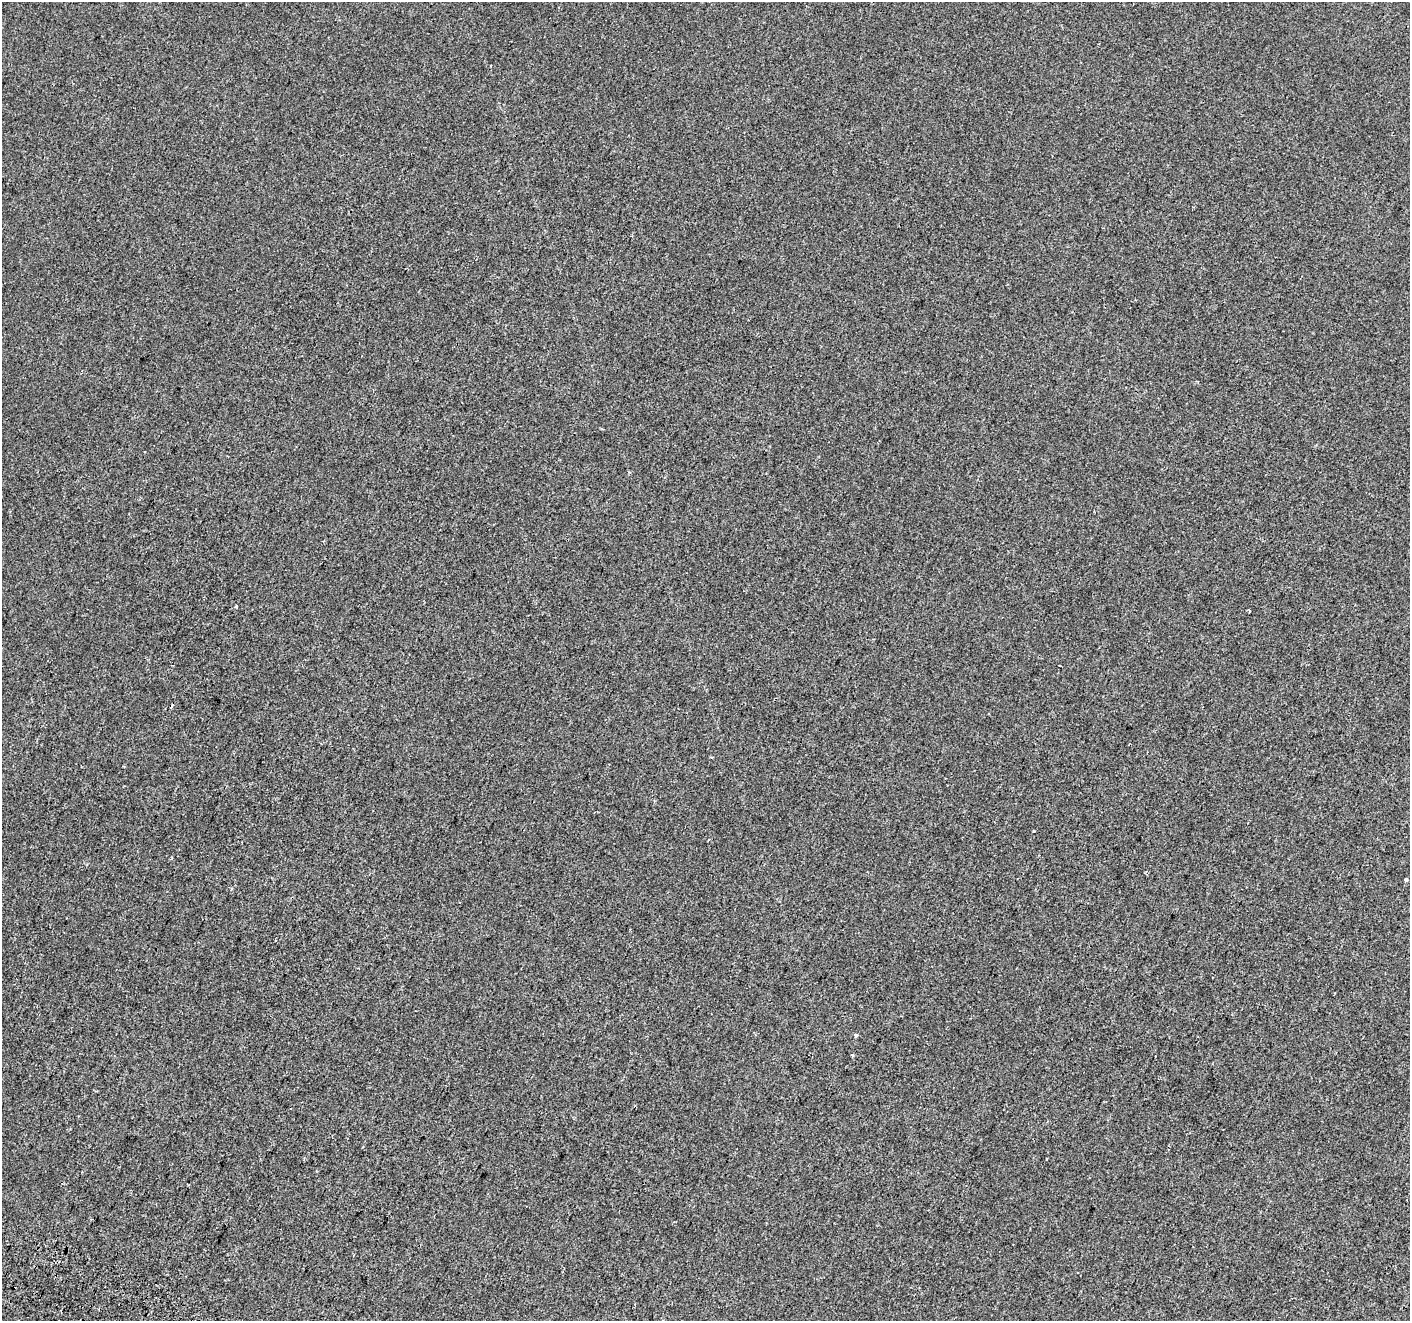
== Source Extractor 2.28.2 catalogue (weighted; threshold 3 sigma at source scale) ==
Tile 7 of 4 x 4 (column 3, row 2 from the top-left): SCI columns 2834-4241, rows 2886-4204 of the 5675 x 5835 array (HDU 1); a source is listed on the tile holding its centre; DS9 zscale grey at full resolution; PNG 1412 x 1323 px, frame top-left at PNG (2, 2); no overlay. Shown black and unused: <1% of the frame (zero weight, under 2 of 3 exposures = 2% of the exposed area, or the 3 px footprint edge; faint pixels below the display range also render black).
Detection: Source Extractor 2.28.2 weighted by HDU 2 'WHT'; one run over the whole footprint, this tile lists its part. Background -3.72e-04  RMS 0.0035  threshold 0.0159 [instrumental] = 3 sigma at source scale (4.5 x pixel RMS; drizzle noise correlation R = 1.50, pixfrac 1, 0.0396/0.0396 arcsec/px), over >= 5 px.
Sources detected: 6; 1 cosmic-ray / hot-pixel residue — not listed; the other 5 listed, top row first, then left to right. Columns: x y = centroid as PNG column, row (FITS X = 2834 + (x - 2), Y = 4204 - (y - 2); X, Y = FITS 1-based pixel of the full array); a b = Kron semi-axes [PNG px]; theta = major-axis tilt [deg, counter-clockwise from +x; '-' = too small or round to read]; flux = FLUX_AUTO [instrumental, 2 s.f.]
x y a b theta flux
236 606 4 3 - 0.63
1249 611 3 3 - 0.47
1406 880 4 3 - 1.1
856 1035 5 4 - 0.63
852 1055 3 2 - 0.69